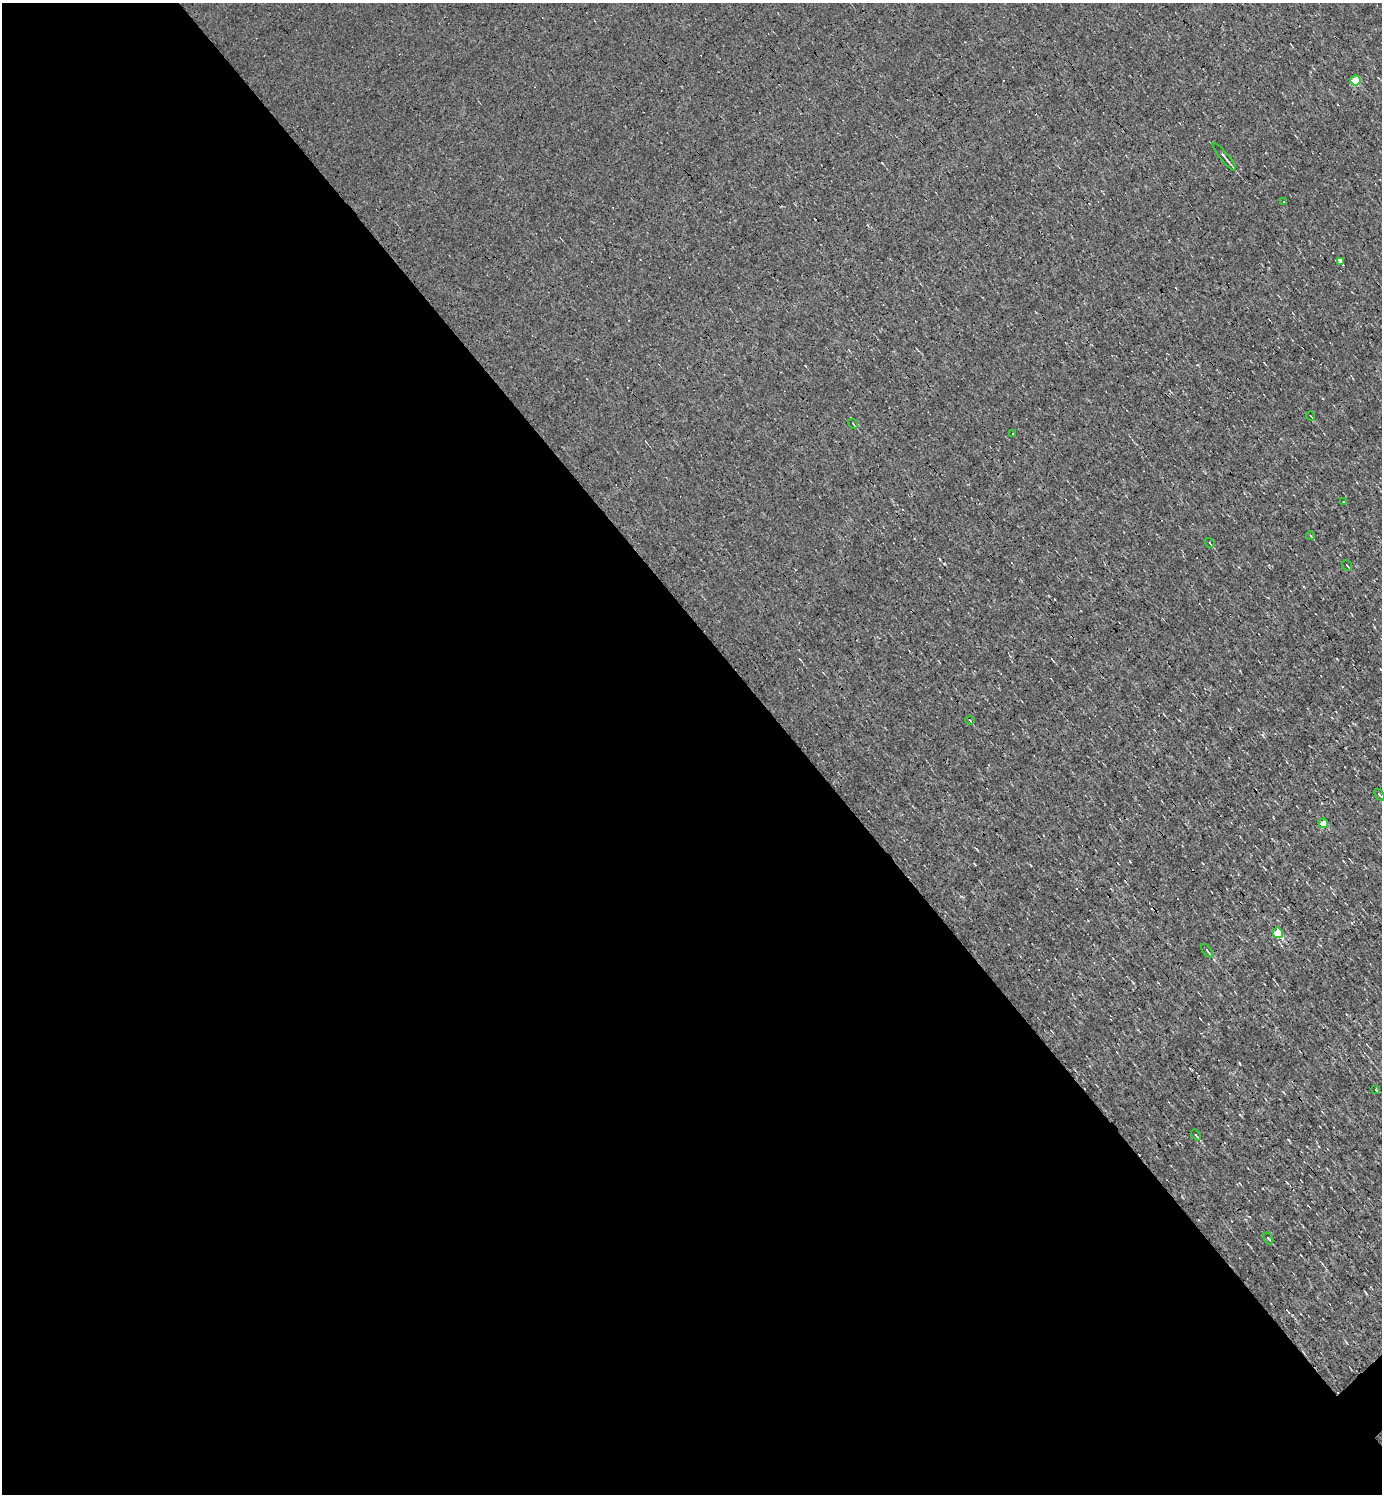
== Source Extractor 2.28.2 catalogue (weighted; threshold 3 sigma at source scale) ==
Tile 9 of 4 x 4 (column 1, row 3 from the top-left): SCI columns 153-1532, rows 1493-2984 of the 5966 x 5967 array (HDU 1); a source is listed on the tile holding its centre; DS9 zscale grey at full resolution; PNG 1384 x 1496 px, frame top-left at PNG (2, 3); each listed source drawn as its Kron ellipse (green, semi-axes under 4 px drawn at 4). Shown black and unused: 58% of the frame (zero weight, under 3 of 4 exposures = <1% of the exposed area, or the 3 px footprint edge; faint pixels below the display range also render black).
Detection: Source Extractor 2.28.2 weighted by HDU 2 'WHT'; one run over the whole footprint, this tile lists its part. Background -4.87e-04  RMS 0.039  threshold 0.175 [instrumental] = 3 sigma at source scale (4.5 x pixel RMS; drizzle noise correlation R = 1.50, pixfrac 1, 0.05/0.05 arcsec/px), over >= 5 px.
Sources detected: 26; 7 cosmic-ray / hot-pixel residue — neither listed nor drawn; the other 19 listed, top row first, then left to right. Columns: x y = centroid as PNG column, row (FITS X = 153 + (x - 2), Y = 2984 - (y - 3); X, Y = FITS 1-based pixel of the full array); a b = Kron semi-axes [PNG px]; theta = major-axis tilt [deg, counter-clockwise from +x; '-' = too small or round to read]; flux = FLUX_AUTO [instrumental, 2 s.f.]
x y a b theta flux
1355 80 5 5 - 180
1224 157 18 3 -51 18
1284 201 3 2 - 5.1
1341 261 4 4 - 200
1311 416 4 2 - 3.2
853 424 5 2 - 3
1013 434 3 2 - 4.1
1343 502 3 2 - 3.6
1311 536 4 3 - 3.6
1210 543 5 3 - 3.8
1347 565 6 2 -50 3.5
970 720 4 3 - 3.2
1380 795 6 2 -53 4.6
1323 823 5 4 - 94
1278 933 5 5 - 180
1207 951 8 2 -52 5.6
1376 1090 3 3 - 13
1196 1135 6 3 -53 4.3
1268 1238 6 3 -58 5.7
Unlisted compact peaks at least as high as the median listed source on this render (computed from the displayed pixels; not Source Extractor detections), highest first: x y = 1130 861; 1239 1063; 1366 1293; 976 849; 1337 659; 1240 1115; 961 896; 1263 735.